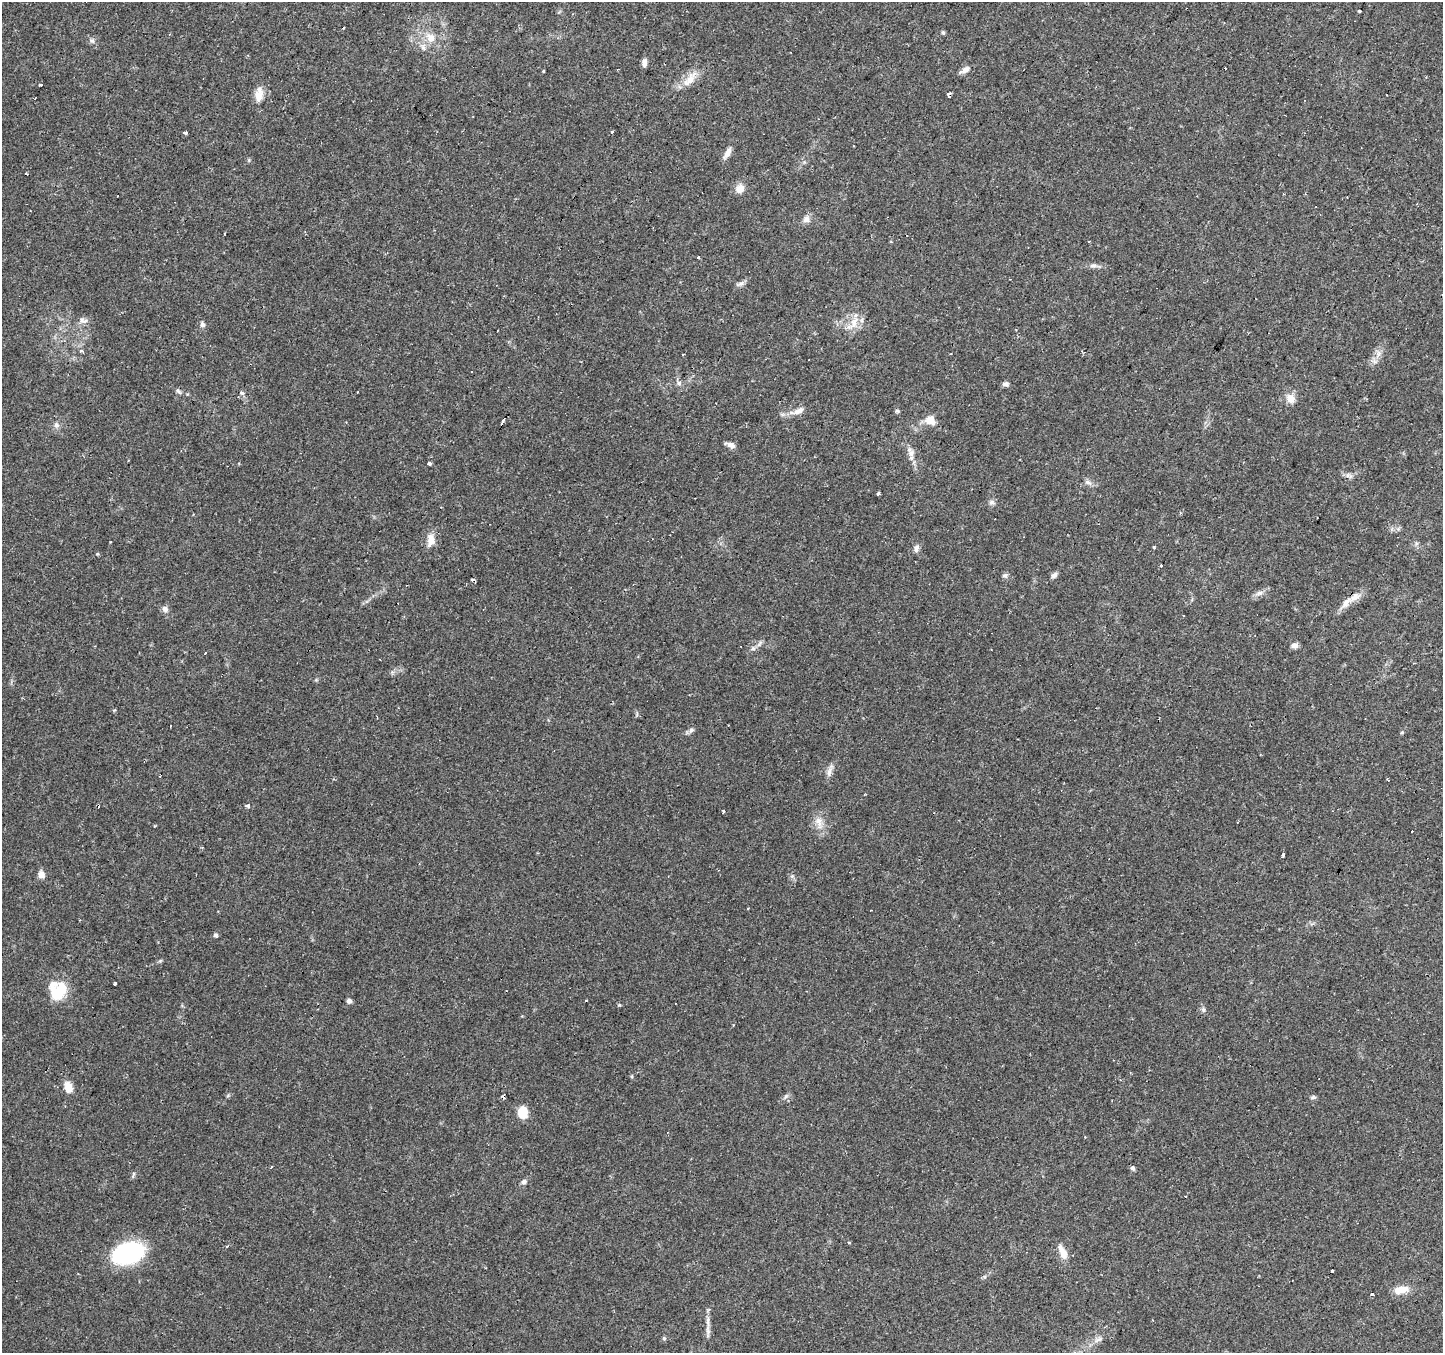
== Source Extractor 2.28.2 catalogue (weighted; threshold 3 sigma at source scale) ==
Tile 10 of 4 x 4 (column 2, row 3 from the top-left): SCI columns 1442-2882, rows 1546-2896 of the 5765 x 5860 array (HDU 1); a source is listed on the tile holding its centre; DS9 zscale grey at full resolution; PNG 1445 x 1355 px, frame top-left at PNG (2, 2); no overlay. Shown black and unused: <1% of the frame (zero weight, under 2 of 3 exposures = <1% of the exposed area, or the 3 px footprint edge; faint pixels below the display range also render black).
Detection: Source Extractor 2.28.2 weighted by HDU 2 'WHT'; one run over the whole footprint, this tile lists its part. Background 0.0783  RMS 0.006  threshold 0.0268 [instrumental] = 3 sigma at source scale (4.5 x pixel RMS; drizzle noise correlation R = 1.50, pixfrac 1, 0.0396/0.0396 arcsec/px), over >= 5 px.
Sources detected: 113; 1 inside a brighter object's white glare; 18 cosmic-ray / hot-pixel residue — not listed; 2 inside a brighter listed object's ellipse — not listed separately; the other 92 listed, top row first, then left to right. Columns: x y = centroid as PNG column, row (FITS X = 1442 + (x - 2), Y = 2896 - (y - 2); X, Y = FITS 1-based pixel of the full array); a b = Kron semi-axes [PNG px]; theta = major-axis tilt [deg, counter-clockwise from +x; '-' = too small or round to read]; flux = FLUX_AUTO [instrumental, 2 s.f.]
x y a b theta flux
1359 11 4 3 - 1.4
943 32 5 4 - 1
431 38 14 11 -26 7.3
92 41 8 5 -62 1.6
423 48 10 6 -47 2.3
644 63 9 5 88 2.7
965 70 13 6 30 3.1
543 71 5 3 - 0.43
689 80 23 12 54 8.6
40 85 4 3 - 1.3
949 95 5 3 - 8.6
259 96 18 11 76 6.5
35 98 3 2 - 0.4
612 132 3 3 - 0.99
185 133 4 3 - 2.9
727 153 16 6 59 4
740 189 12 10 30 4.9
806 219 9 8 - 3.1
698 257 3 3 - 1.9
1093 266 11 6 -3 2.2
740 284 12 6 22 2
83 320 13 7 -9 2.8
854 323 18 10 76 7.8
202 325 7 6 - 1.8
82 351 5 3 - 1.3
1378 354 11 6 82 3.2
683 355 2 2 - 0.57
679 383 8 6 -16 1.7
1006 384 9 5 -10 1.7
178 391 9 5 -42 1.3
242 393 7 4 -43 1.1
1291 398 13 12 - 5.5
798 411 19 7 27 4.4
897 411 6 5 - 0.89
503 420 5 3 - 2
931 420 13 9 -72 6.2
56 425 8 7 - 2.2
730 445 12 5 -20 2.7
911 453 19 8 -66 5.1
129 460 3 2 - 0.49
429 464 3 3 - 2.9
1088 482 10 6 -30 2.2
878 494 4 3 - 2.4
992 502 8 6 -1 1.7
430 540 18 9 80 6.1
110 542 3 2 - 0.43
916 548 10 7 81 2.3
97 554 5 3 - 0.57
1161 565 3 3 - 1.8
1005 575 8 6 0 1.5
1054 575 9 6 43 1.9
1259 593 13 5 18 2.7
1355 597 18 9 34 6
165 609 9 8 - 2.3
1295 645 9 7 22 2.3
753 648 6 6 - 1.3
205 653 3 2 - 0.74
691 730 8 6 44 1.8
1402 732 4 4 - 0.73
830 771 19 6 73 3.3
248 805 4 4 - 2
723 811 4 3 - 1.1
819 822 21 10 -79 6.8
1283 854 4 3 - 11
41 874 9 8 - 3.2
792 876 5 5 - 1.2
747 908 3 3 - 1.7
215 935 6 5 - 1.2
160 961 6 4 19 0.8
115 984 4 3 - 1.7
56 993 26 14 -70 17
349 1001 5 5 - 1.9
1203 1010 7 5 -70 1.4
632 1076 6 3 71 0.62
1120 1080 3 3 - 0.75
68 1087 14 9 -72 6.1
786 1096 8 5 59 1.3
1313 1097 7 5 19 1.1
523 1112 11 9 -78 12
1085 1137 3 3 - 0.5
1133 1168 7 5 -54 1.1
133 1174 8 3 77 1
524 1182 7 6 - 1.9
849 1242 3 3 - 2.4
227 1246 4 3 - 0.91
1063 1252 19 8 -65 6.4
128 1253 28 17 18 77
1401 1290 20 9 9 7.3
1372 1294 3 3 - 4.1
708 1330 23 5 90 3.9
664 1338 6 5 - 0.92
1098 1340 13 6 27 2.8
Overlapping masked pixels (flux is a lower limit): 2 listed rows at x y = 949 95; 1355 597
Unlisted compact peaks at least as high as the median listed source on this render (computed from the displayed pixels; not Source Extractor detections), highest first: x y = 619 1005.